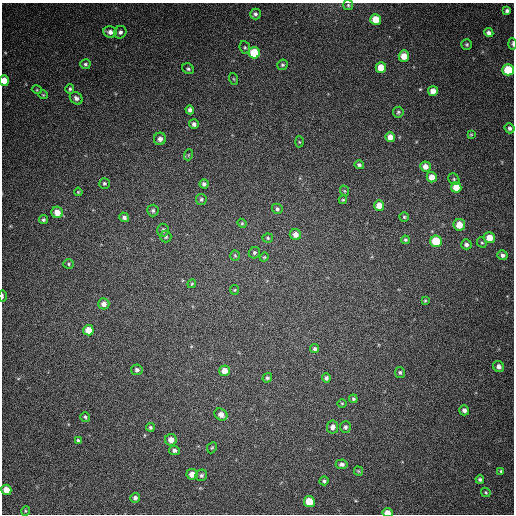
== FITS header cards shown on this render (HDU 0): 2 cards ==
NAXIS1  =                  512
NAXIS2  =                  512

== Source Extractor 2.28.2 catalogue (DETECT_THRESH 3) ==
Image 512 x 512 px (HDU 0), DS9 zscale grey, 1 PNG px = 1 image px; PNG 516 x 516 px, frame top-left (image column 1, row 512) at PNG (2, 3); each listed source drawn as its Kron ellipse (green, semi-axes under 4 px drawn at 4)
Background 382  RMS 9.6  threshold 28.7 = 3 sigma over >= 5 px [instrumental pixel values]
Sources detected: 105; all 105 listed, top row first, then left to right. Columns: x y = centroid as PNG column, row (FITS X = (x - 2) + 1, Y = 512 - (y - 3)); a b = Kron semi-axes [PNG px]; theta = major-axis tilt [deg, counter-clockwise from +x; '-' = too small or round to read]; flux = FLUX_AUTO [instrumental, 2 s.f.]
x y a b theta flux
348 5 5 5 - 880
507 11 4 3 - 1300
255 14 5 5 - 1500
376 19 5 5 - 13000
110 32 7 5 -12 3300
120 32 6 6 - 1900
489 33 5 4 - 2000
467 44 5 5 - 970
513 44 6 2 -86 990
245 47 6 5 - 1100
254 53 5 5 - 25000
404 56 6 5 - 8600
85 64 5 5 - 1300
282 65 5 5 - 1100
381 68 5 5 - 11000
188 69 6 5 - 1200
508 70 5 5 - 25000
234 79 6 4 -70 710
4 80 5 4 - 6600
70 89 4 3 - 1100
37 90 5 3 - 610
433 91 5 5 - 5200
43 95 4 4 - 670
76 98 7 5 -41 2300
190 110 4 4 - 2000
398 112 5 5 - 990
194 124 5 5 - 2000
510 128 5 5 - 1800
471 135 4 4 - 610
390 137 5 5 - 4800
160 139 6 6 - 3200
299 142 5 3 - 640
188 155 5 3 - 570
359 165 5 4 - 1400
425 166 5 5 - 4400
432 177 5 5 - 5700
454 179 6 5 - 1000
104 183 5 5 - 1100
204 184 4 4 - 1800
456 187 5 5 - 9600
345 191 5 3 - 690
78 192 4 3 - 640
201 199 5 5 - 1300
343 200 4 3 - 730
379 205 5 5 - 6700
277 209 6 5 - 1300
153 210 6 5 - 1400
57 212 6 5 - 7000
124 217 5 4 - 1800
404 217 5 5 - 900
43 220 4 4 - 1200
242 223 4 4 - 750
459 225 6 5 - 8500
163 230 6 6 - 1800
295 234 6 5 - 4300
166 236 6 5 - 1300
268 238 5 4 - 940
489 238 6 5 - 7500
405 240 4 4 - 970
436 241 6 5 - 24000
482 242 5 4 - 880
466 244 5 5 - 1700
254 253 6 5 - 1100
502 255 5 4 - 1900
235 256 5 4 - 830
264 257 4 4 - 610
69 264 5 4 - 980
192 284 4 3 - 750
234 290 5 4 - 680
2 296 6 2 -90 1100
425 300 4 3 - 630
104 304 5 5 - 3200
88 330 5 5 - 8800
315 349 4 4 - 1700
499 366 6 5 - 3000
137 370 6 5 - 1800
224 371 5 5 - 5900
400 372 5 5 - 1000
267 378 5 4 - 1200
326 378 4 4 - 1400
353 399 4 4 - 970
342 403 5 3 - 530
464 410 5 5 - 2500
221 414 7 5 -34 4400
85 417 5 4 - 1100
150 427 4 4 - 1100
333 427 6 5 - 2500
345 427 6 5 - 1300
78 440 4 3 - 1000
171 440 6 6 - 4800
212 448 6 4 66 770
174 450 5 4 - 1900
342 464 6 5 - 2100
358 471 5 4 - 680
501 471 4 3 - 870
192 474 5 5 - 5400
201 475 6 5 - 1400
480 479 4 4 - 1300
324 481 4 4 - 1100
6 490 5 5 - 6900
486 492 5 4 - 790
135 498 5 5 - 1900
309 502 5 5 - 17000
25 511 5 3 - 580
387 513 5 4 - 6500
At the frame edge (FLAGS 8, measured only in part): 5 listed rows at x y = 513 44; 508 70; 4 80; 2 296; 387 513